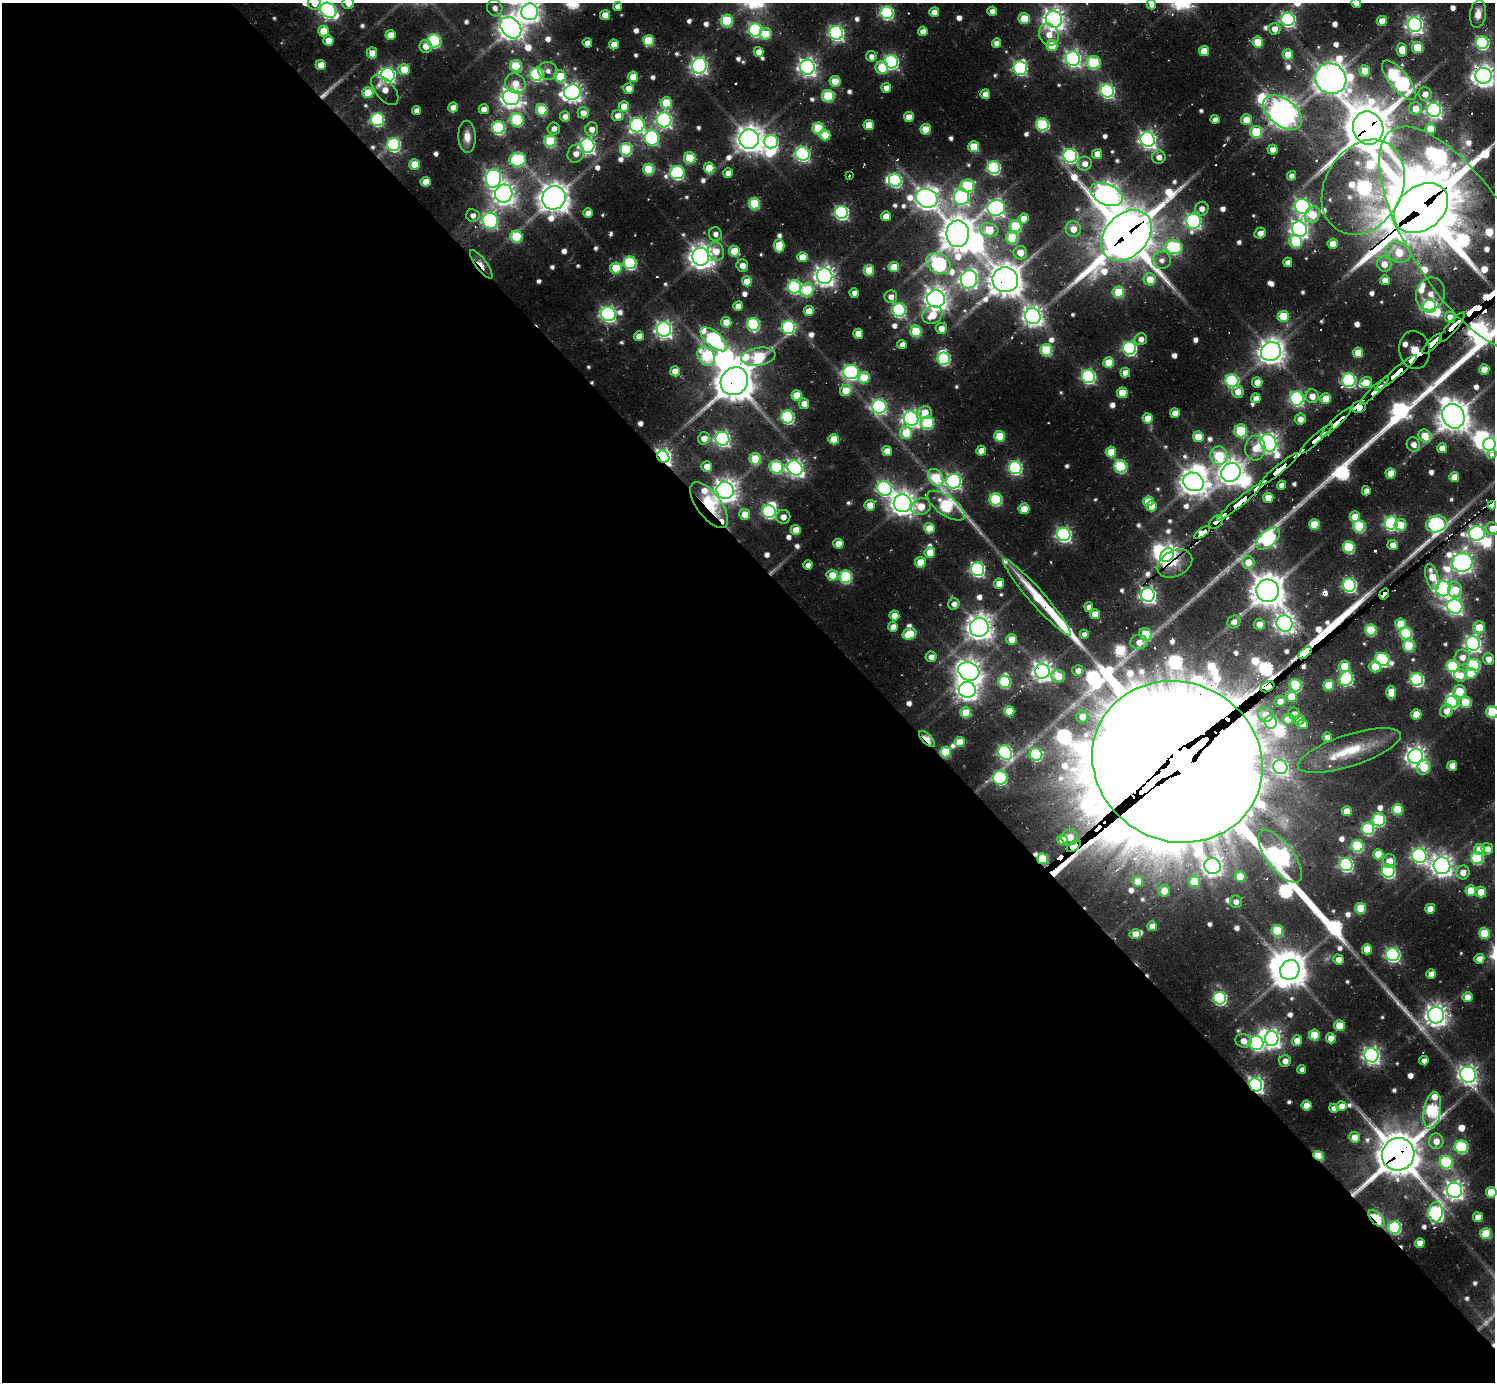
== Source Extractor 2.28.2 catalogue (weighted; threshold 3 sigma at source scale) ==
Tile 9 of 4 x 4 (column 1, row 3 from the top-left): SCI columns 357-1849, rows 1795-3174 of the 6328 x 6302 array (HDU 1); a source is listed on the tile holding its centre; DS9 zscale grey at full resolution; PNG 1497 x 1384 px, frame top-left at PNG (2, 3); each listed source drawn as its Kron ellipse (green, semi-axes under 4 px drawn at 4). Shown black and unused: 59% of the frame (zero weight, under 2 of 3 exposures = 12% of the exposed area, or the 3 px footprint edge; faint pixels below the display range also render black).
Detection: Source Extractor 2.28.2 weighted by HDU 2 'WHT'; one run over the whole footprint, this tile lists its part. Background 0.0797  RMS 0.01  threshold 0.0451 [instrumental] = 3 sigma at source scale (4.5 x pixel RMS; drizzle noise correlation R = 1.50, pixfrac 1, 0.05/0.05 arcsec/px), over >= 5 px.
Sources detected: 736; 5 too faint to see at this stretch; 27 inside a brighter object's white glare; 22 cosmic-ray / hot-pixel residue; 4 long thin detections or spike segments (spike, bleed or trail) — neither listed nor drawn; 25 inside a brighter listed object's ellipse — not listed separately; of the other 653, all 500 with FLUX_AUTO >= 6.9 (the completeness limit of this list) listed and drawn (153 fainter detections not listed), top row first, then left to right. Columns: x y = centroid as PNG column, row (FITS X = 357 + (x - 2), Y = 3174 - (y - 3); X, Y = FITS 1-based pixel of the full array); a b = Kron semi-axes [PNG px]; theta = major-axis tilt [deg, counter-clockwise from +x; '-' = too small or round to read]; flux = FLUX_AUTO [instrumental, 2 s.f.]
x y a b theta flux
314 3 6 6 - 12
348 3 6 6 - 11
1356 3 5 5 - 12
1151 4 5 4 - 9.2
617 6 4 4 - 8.7
495 8 8 7 - 6.9
328 10 8 7 - 410
992 11 5 4 - 7.9
530 12 8 8 - 740
934 12 5 5 - 12
887 13 6 6 - 180
1478 14 14 8 82 9.7
605 15 5 5 - 16
1024 19 5 5 - 31
1054 19 8 8 - 810
1288 19 7 6 - 260
727 21 6 6 - 89
1382 21 5 5 - 18
1415 25 7 7 - 480
511 28 12 9 -48 1300
1274 29 6 6 - 12
755 30 6 6 - 220
324 31 5 5 - 30
923 31 5 4 - 11
836 33 7 6 - 320
765 34 6 5 - 33
1049 34 11 9 -65 15
390 35 5 5 - 18
328 40 5 5 - 17
434 41 7 6 - 140
648 41 5 5 - 54
1258 42 5 5 - 36
587 43 5 4 - 9.8
996 43 5 4 - 9.3
1482 43 6 6 - 180
614 44 5 5 - 15
1052 45 5 5 - 34
426 46 6 6 - 12
1417 47 6 5 - 46
1402 50 7 5 -85 19
1204 51 5 5 - 22
759 52 5 4 - 9.5
372 53 5 5 - 14
1288 54 5 5 - 24
871 56 5 5 - 7.3
1073 59 7 7 - 390
891 62 7 6 - 240
1094 63 7 6 - 91
321 65 5 5 - 17
516 66 6 5 - 59
699 66 8 7 - 430
807 67 7 7 - 550
882 68 6 6 - 41
1020 68 7 6 - 240
404 69 5 5 - 28
548 71 10 9 - 7.8
1365 71 5 5 - 26
537 74 6 6 - 180
388 75 7 6 - 280
560 76 6 5 - 39
1483 76 8 8 - 930
633 77 5 5 - 19
1331 79 16 15 - 1900
1399 80 24 9 -50 350
835 81 5 5 - 21
515 83 11 9 -38 16
628 88 5 5 - 14
886 88 5 4 - 10
385 90 18 9 -50 17
1107 91 7 6 - 260
572 92 8 7 - 580
368 93 5 5 - 35
985 94 5 4 - 12
1425 94 7 6 - 10
828 96 6 6 - 65
511 97 8 8 - 790
666 103 6 5 - 37
453 107 5 5 - 12
624 107 5 5 - 24
484 109 5 5 - 9.8
1415 109 6 6 - 15
416 110 4 4 - 7.5
542 110 6 5 - 56
1434 110 7 7 - 390
1283 112 22 13 -39 1400
583 113 5 5 - 12
565 116 5 5 - 10
618 116 5 5 - 14
909 117 5 5 - 18
377 119 6 6 - 180
1215 119 4 4 - 7.2
517 120 7 6 - 100
664 120 7 7 - 350
1246 120 5 5 - 20
637 125 7 7 - 270
869 125 5 5 - 23
1042 125 6 6 - 110
499 128 6 6 - 150
554 128 6 6 - 7.9
818 128 6 5 - 68
1368 128 17 15 -70 4500
1430 128 5 5 - 23
592 129 7 6 - 10
926 129 5 5 - 28
1256 132 6 6 - 63
825 135 5 5 - 21
467 137 16 9 -88 12
652 138 7 7 - 190
749 139 10 9 - 1400
1148 140 7 7 - 470
550 141 6 6 - 82
771 142 7 6 - 210
394 145 6 6 - 190
587 146 7 7 - 380
974 147 5 5 - 43
626 149 6 6 - 98
1273 150 5 5 - 11
576 153 9 8 - 9.6
803 154 7 6 - 260
1097 154 5 5 - 17
1070 156 7 7 - 290
1159 157 7 6 - 8.4
690 158 6 5 - 50
518 160 8 7 - 140
415 164 5 5 - 32
1085 164 7 7 - 9.4
709 168 5 5 - 27
994 168 6 6 - 170
649 169 5 5 - 57
677 173 7 6 - 200
728 173 5 5 - 14
850 176 3 3 - 12
1292 176 5 4 - 7.2
493 178 9 7 81 400
895 180 6 6 - 190
425 182 5 5 - 16
967 186 7 6 - 84
1363 187 50 38 60 380
504 194 9 8 - 840
1106 194 17 10 -24 1000
961 197 8 7 - 300
554 198 12 11 - 1700
927 198 11 9 -21 1000
754 204 6 5 - 66
1303 206 8 7 - 340
996 208 9 7 16 400
1421 208 29 22 38 10000
1202 209 7 6 - 9.6
841 212 6 6 - 250
588 213 5 5 - 10
473 215 6 6 - 7.5
1313 215 8 7 - 25
886 216 5 5 - 13
1024 218 5 5 - 16
490 221 8 7 - 250
1194 221 7 7 - 320
1015 226 6 6 - 70
1073 229 8 7 - 16
1299 229 8 7 - 550
989 230 9 6 -10 48
1260 233 6 5 - 9.5
715 234 7 6 - 7.1
958 234 13 11 89 2100
1126 235 29 21 46 6100
516 237 6 6 - 62
1012 238 6 6 - 63
1463 240 131 52 -57 5900
1296 242 7 6 - 70
1333 244 5 5 - 18
779 246 6 5 - 36
1174 247 9 7 -6 140
716 251 9 8 - 18
734 251 5 5 - 27
1398 252 13 9 -24 38
1020 253 7 6 - 17
701 257 9 8 - 1100
802 257 5 5 - 19
1161 260 9 8 - 8.1
1288 262 4 4 - 7.8
630 263 6 6 - 150
481 264 17 5 -53 9.6
939 264 13 9 -30 230
1384 264 7 7 - 14
742 266 6 6 - 10
894 267 5 5 - 28
616 268 6 5 - 39
869 270 5 5 - 37
825 276 8 7 - 780
969 279 9 8 - 450
1150 279 6 6 - 24
1005 280 13 12 - 2100
1385 280 5 5 - 11
747 281 5 5 - 20
794 287 6 6 - 180
807 290 7 6 - 71
1118 292 6 5 - 50
854 293 5 4 - 8.1
1430 294 17 14 70 17
891 297 6 6 - 8.2
936 299 9 8 - 970
738 306 5 4 - 11
1430 306 6 6 - 340
899 310 7 6 - 200
809 311 5 5 - 15
608 314 7 7 - 350
932 315 10 8 30 28
1033 316 8 7 - 670
1283 316 5 5 - 42
1450 317 5 5 - 11
726 322 5 5 - 18
753 324 6 6 - 140
788 327 6 6 - 170
1452 327 19 5 50 580
941 328 5 5 - 12
664 329 7 7 - 470
916 331 6 5 - 62
858 334 5 5 - 16
639 336 5 5 - 12
714 339 16 7 -40 260
1141 339 6 6 - 8.3
902 344 4 4 - 7
1432 344 13 4 45 470
1130 348 6 6 - 230
1046 350 6 6 - 80
1415 350 19 15 -81 370
1271 352 10 9 - 1200
1358 353 5 5 - 23
706 356 10 8 -50 94
758 357 17 9 9 100
944 359 6 6 - 140
1109 363 5 5 - 33
1484 369 5 5 - 22
675 371 5 5 - 18
851 372 8 7 - 300
1125 372 5 5 - 11
1396 373 27 4 40 890
1088 376 7 6 - 220
864 378 6 5 - 42
1349 380 7 7 - 220
734 381 14 13 - 3000
1232 381 6 6 - 160
1257 382 5 5 - 14
1366 382 6 5 - 20
846 391 6 5 - 35
1374 391 19 4 44 300
1238 392 6 5 - 13
1122 393 5 5 - 30
797 395 5 5 - 29
1312 396 7 6 - 13
1256 398 5 5 - 9.3
1297 399 7 6 - 260
1326 399 5 5 - 25
804 404 5 5 - 14
879 406 7 7 - 300
1358 407 7 5 11 930
925 413 7 6 - 18
1175 413 5 5 - 12
1453 416 12 11 - 1900
787 417 6 6 - 180
1148 418 5 5 - 20
911 419 7 7 - 470
1300 419 5 5 - 11
1336 422 21 3 44 310
928 423 6 6 - 97
1241 431 6 6 - 64
906 433 6 6 - 39
999 436 5 5 - 45
1425 436 7 6 - 25
1198 437 5 5 - 24
704 438 6 6 - 11
723 439 7 7 - 330
834 439 5 5 - 29
1316 439 22 4 42 380
1268 443 9 7 -57 680
1413 444 7 6 - 8.7
1489 444 6 6 - 270
1255 448 12 10 84 19
1442 448 5 5 - 13
887 451 5 5 - 15
981 451 5 5 - 12
1111 452 5 5 - 29
1492 454 5 4 - 28
1219 456 9 8 - 56
663 457 6 5 - 460
755 459 6 5 - 54
707 466 5 5 - 13
1120 466 6 6 - 120
776 467 7 6 - 100
795 468 8 7 - 490
1015 468 6 6 - 180
1279 469 24 4 39 550
1231 472 10 9 - 1200
1391 473 5 5 - 21
1454 477 5 5 - 16
936 478 9 7 -57 60
954 481 7 7 - 360
1193 482 10 9 - 1300
1282 485 5 4 - 11
885 489 8 7 - 280
725 491 8 8 - 980
1366 491 4 4 - 7.7
1268 498 5 5 - 23
996 499 6 6 - 120
1148 501 5 5 - 28
1239 502 28 4 39 570
903 503 9 9 - 1100
709 505 27 12 -53 92
870 505 5 5 - 17
1492 505 4 3 - 200
921 506 10 8 23 23
946 506 22 9 -35 150
1152 506 5 5 - 15
1024 509 5 5 - 21
769 512 6 6 - 180
745 514 5 5 - 17
783 517 7 7 - 8.6
1355 517 5 5 - 24
1216 522 8 5 42 100
1391 523 7 6 - 240
1436 524 10 8 24 240
1314 525 5 5 - 44
1400 525 6 5 - 21
1359 526 6 6 - 89
929 528 5 5 - 20
1492 528 6 6 - 13
796 530 5 5 - 14
1202 533 9 3 36 150
1477 533 8 7 - 460
1064 534 7 6 - 320
1268 539 14 7 41 330
838 544 5 5 - 17
1393 545 5 5 - 10
1349 547 6 6 - 85
930 552 5 5 - 24
1167 555 7 6 - 890
920 562 5 5 - 24
1248 562 6 6 - 17
1462 562 10 9 - 750
1175 564 18 13 26 25
808 565 4 4 - 7.4
977 569 7 6 - 270
832 575 5 5 - 20
846 577 6 6 - 120
1432 577 13 6 -74 24
999 583 5 5 - 17
1349 585 6 6 - 250
1443 589 7 7 - 470
1455 590 8 7 - 21
1268 591 11 11 - 2000
1384 594 6 3 58 490
1148 595 7 6 - 410
1037 598 50 7 -49 64
954 604 6 5 - 7.4
1455 606 7 7 - 390
1089 607 5 4 - 7
1095 614 5 5 - 16
894 615 5 5 - 15
1234 622 7 6 - 8.6
1285 623 8 8 - 680
1259 624 5 5 - 13
1401 624 5 5 - 35
893 627 5 5 - 11
979 627 9 9 - 1200
1479 627 6 5 - 26
1371 630 5 5 - 77
1406 633 6 6 - 99
910 634 7 5 22 38
1084 634 4 4 - 7.4
1146 634 6 6 - 40
1012 639 5 5 - 20
1139 642 8 7 - 11
1473 644 7 7 - 420
1409 646 6 6 - 63
1305 653 8 4 42 320
931 657 5 5 - 9.2
1462 657 8 8 - 11
1382 659 7 6 - 160
1488 659 6 5 - 11
1474 665 6 6 - 120
1344 666 6 5 - 27
1452 666 6 6 - 96
1375 667 5 5 - 34
969 671 11 9 -24 1000
1042 671 7 7 - 770
1078 671 5 5 - 9.2
1471 673 5 5 - 34
1460 675 6 6 - 15
1058 676 7 6 - 22
1346 679 7 6 - 170
1417 680 6 6 - 200
1005 682 6 6 - 96
1296 685 6 6 - 92
1329 685 5 5 - 35
1267 687 7 5 27 2300
967 690 8 8 - 820
1459 691 6 6 - 41
1391 693 7 5 89 19
1291 697 5 5 - 28
1280 701 5 5 - 12
1452 702 6 6 - 140
1465 702 6 5 - 32
1009 711 5 5 - 31
1446 711 7 6 - 11
1492 712 6 6 - 72
966 713 5 5 - 32
1266 714 7 7 - 11
1294 714 6 6 - 8.3
1416 714 5 5 - 24
1082 717 6 6 - 13
1288 719 6 5 - 14
1299 720 5 4 - 12
1271 722 6 6 - 92
1302 724 5 5 - 12
1327 737 5 4 - 8.2
927 739 10 4 -45 26
960 742 5 5 - 32
1349 751 54 15 18 50
945 752 5 5 - 61
1005 752 7 6 - 240
1036 754 6 6 - 120
1416 756 7 7 - 690
1177 762 86 79 -27 97000
1452 766 5 5 - 15
1280 767 7 7 - 270
1424 767 7 6 - 26
1000 778 7 6 - 160
1397 809 5 5 - 46
1347 811 5 5 - 19
1379 820 6 6 - 110
1368 829 6 6 - 120
1070 837 8 8 - 17
1062 840 5 5 - 20
1074 846 8 4 37 1800
1357 846 6 6 - 92
1479 849 5 5 - 19
1487 849 6 5 - 10
1378 854 5 5 - 24
1419 856 8 7 - 320
1280 857 31 13 -53 610
1477 858 6 6 - 120
1043 859 5 5 - 67
1390 861 7 6 - 13
1346 865 6 6 - 240
1213 866 8 8 - 570
1442 866 8 8 - 850
1388 871 6 6 - 200
1463 872 7 6 - 12
1240 877 5 5 - 26
1138 881 5 5 - 20
1194 881 6 6 - 36
1471 890 5 5 - 24
1164 891 6 5 - 16
1481 892 5 5 - 19
1236 902 6 6 - 7.4
1361 908 5 5 - 45
1430 909 5 5 - 19
1152 926 5 5 - 13
1277 931 6 5 - 67
1484 933 5 5 - 41
1135 934 5 5 - 15
1367 949 5 5 - 25
1393 955 6 6 - 260
1338 959 5 5 - 10
1479 959 5 5 - 11
1290 970 10 9 - 1900
1431 974 5 5 - 12
1467 997 5 5 - 17
1220 998 6 6 - 190
1436 1015 8 8 - 870
1339 1026 5 5 - 31
1314 1035 5 5 - 39
1331 1038 5 5 - 16
1272 1039 7 7 - 570
1297 1040 5 5 - 14
1243 1041 8 6 -16 13
1256 1043 7 7 - 260
1371 1055 7 7 - 480
1285 1061 6 5 - 9
1424 1061 5 4 - 8.1
1302 1070 4 4 - 7.3
1468 1075 8 7 - 600
1256 1085 7 6 - 450
1307 1105 5 5 - 19
1341 1106 5 5 - 11
1334 1108 5 4 - 7.9
1432 1111 18 8 81 180
1354 1137 5 5 - 14
1436 1141 8 7 - 13
1461 1147 6 6 - 120
1398 1154 17 16 - 3900
1318 1156 5 4 - 60
1446 1162 6 6 - 120
1454 1190 8 7 - 540
1491 1192 5 5 - 39
1435 1212 10 7 82 160
1478 1217 5 5 - 15
1376 1218 10 5 -48 62
1394 1227 6 6 - 150
1486 1234 5 5 - 53
1420 1243 5 5 - 14
Overlapping masked pixels (flux is a lower limit): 44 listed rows (the first 20) at x y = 1283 112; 1368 128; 1421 208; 1126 235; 481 264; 1005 280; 1452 327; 1432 344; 1415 350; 1396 373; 734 381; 1374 391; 1122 393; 1358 407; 1336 422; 1316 439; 663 457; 1279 469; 885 489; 1239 502
Isophote crosses this tile's border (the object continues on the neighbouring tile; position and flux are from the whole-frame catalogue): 13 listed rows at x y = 314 3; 348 3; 1356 3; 1151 4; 328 10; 530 12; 1483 76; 1489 444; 1492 454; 1492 505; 1492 528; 1492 712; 1491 1192